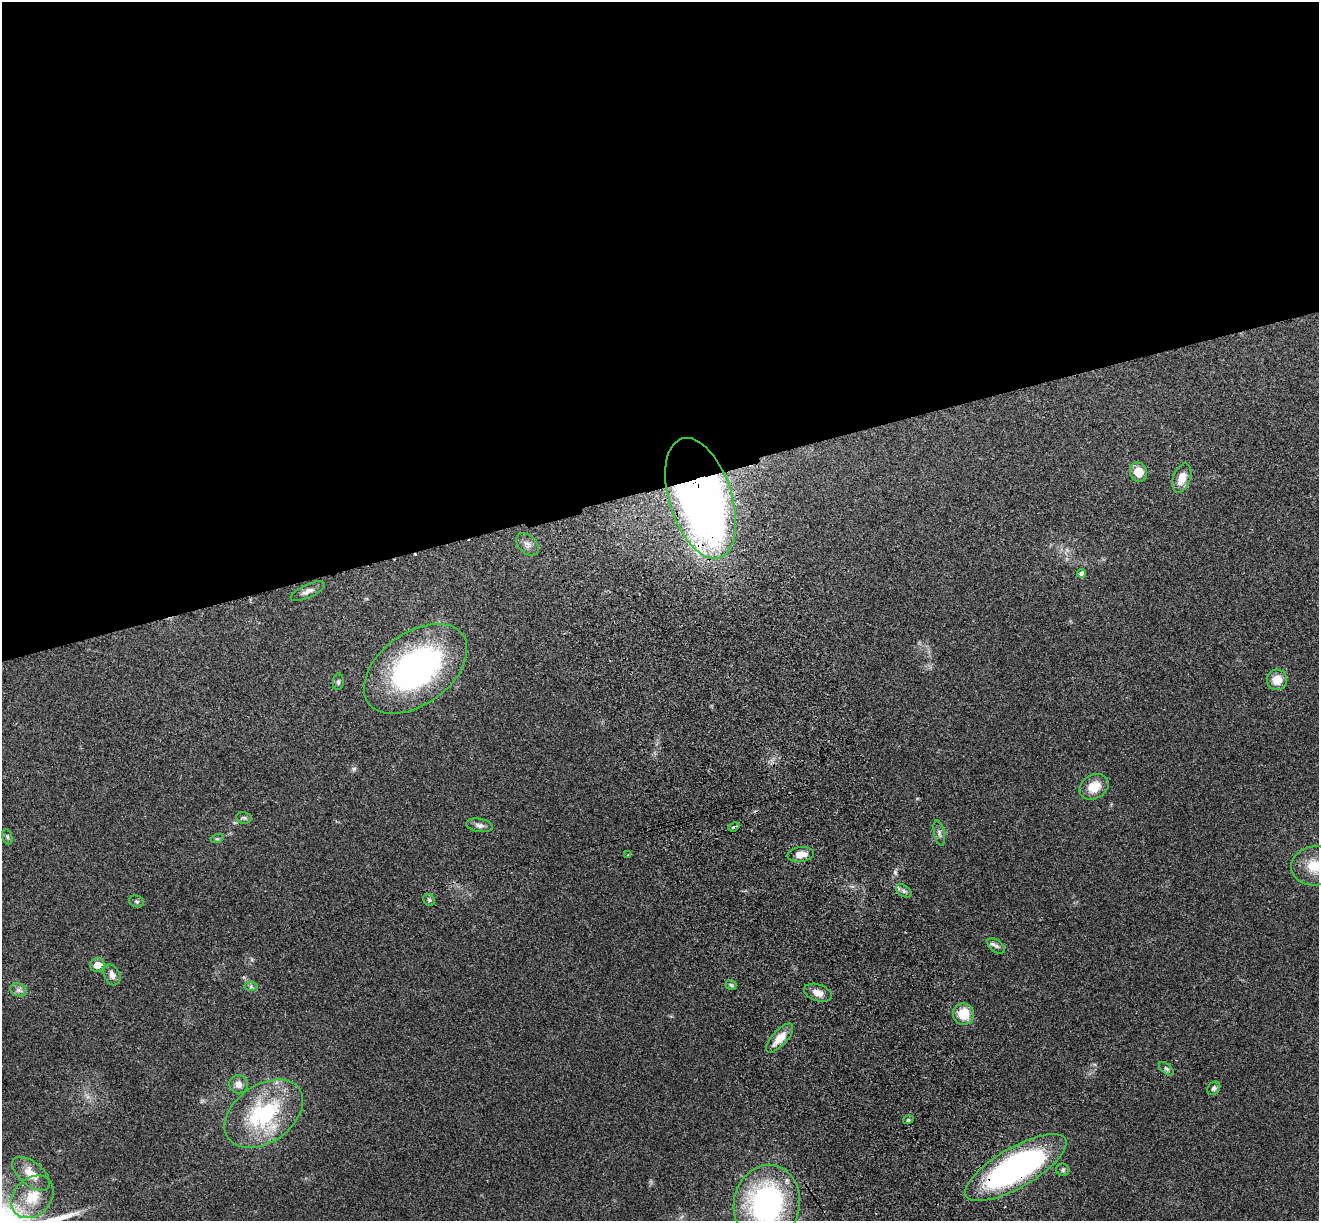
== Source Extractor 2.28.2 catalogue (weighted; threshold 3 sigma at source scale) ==
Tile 2 of 4 x 4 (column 2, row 1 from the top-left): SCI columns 1436-2752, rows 3846-5064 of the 5508 x 5378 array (HDU 1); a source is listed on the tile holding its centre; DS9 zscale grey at full resolution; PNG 1321 x 1223 px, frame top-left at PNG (2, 2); each listed source drawn as its Kron ellipse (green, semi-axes under 4 px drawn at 4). Shown black and unused: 40% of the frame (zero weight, under 3 of 4 exposures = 6% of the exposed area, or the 3 px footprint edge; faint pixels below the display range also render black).
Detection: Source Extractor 2.28.2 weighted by HDU 2 'WHT'; one run over the whole footprint, this tile lists its part. Background 0.181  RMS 0.0079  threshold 0.0357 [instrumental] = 3 sigma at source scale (4.5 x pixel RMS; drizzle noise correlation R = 1.50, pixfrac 1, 0.05/0.05 arcsec/px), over >= 5 px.
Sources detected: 43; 2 cosmic-ray / hot-pixel residue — neither listed nor drawn; the other 41 listed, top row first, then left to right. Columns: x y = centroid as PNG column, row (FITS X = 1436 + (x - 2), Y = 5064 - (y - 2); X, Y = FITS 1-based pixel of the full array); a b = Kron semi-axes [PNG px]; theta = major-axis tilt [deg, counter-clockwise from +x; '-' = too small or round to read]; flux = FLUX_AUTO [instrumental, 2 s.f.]
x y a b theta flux
1138 472 10 8 -66 12
1182 478 15 8 71 9
701 498 62 31 -72 650
527 544 13 9 -43 4
1081 573 4 4 - 2.1
308 591 18 6 25 4.5
415 669 58 36 36 190
1277 680 10 10 - 11
338 682 8 5 82 1.6
1094 787 15 12 31 13
244 818 7 5 -12 1.6
480 825 14 6 -10 3.2
734 827 6 3 23 3.9
939 833 13 5 -78 2.4
7 837 8 5 -71 1.5
217 839 6 4 18 1.2
801 854 13 7 7 8
628 855 3 3 - 1.2
1315 866 24 19 7 19
904 891 8 5 -36 2.3
429 900 6 5 - 1.4
136 902 7 5 -19 1.4
996 946 10 6 -36 2.8
97 965 7 6 - 8.6
112 975 11 7 -63 4.4
731 985 5 5 - 1.3
251 987 7 4 -1 1.4
18 990 8 6 -20 2.7
818 993 14 8 -19 6.2
964 1014 11 10 - 17
780 1038 18 7 48 11
1166 1069 9 5 -40 1.7
238 1084 9 9 - 4.9
1214 1088 7 5 46 1.7
264 1114 43 28 35 78
908 1120 5 3 - 0.88
1016 1168 57 20 30 220
1063 1170 6 6 - 1.7
31 1174 22 11 -39 13
32 1197 24 18 45 22
767 1203 39 33 77 160
Overlapping masked pixels (flux is a lower limit): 2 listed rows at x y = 701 498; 1016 1168
Isophote crosses this tile's border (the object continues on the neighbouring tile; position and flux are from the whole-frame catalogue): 2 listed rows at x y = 1315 866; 767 1203